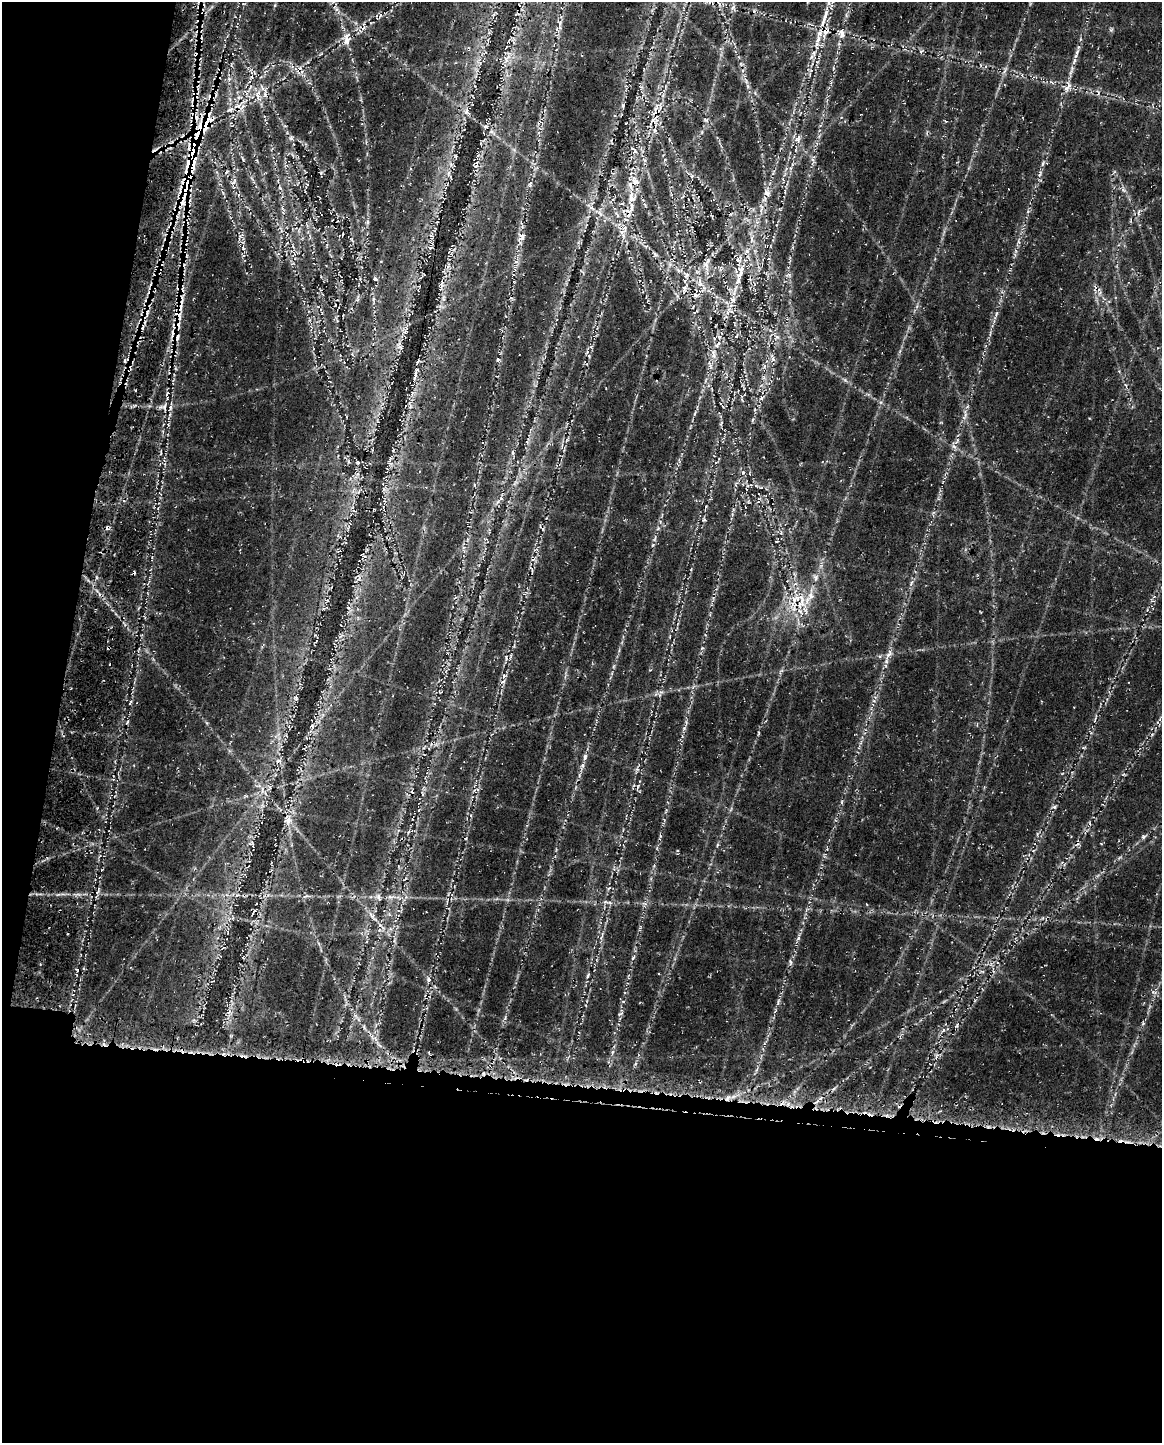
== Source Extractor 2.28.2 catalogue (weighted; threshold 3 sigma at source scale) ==
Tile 9 of 4 x 3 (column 1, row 3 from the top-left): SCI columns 157-1316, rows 408-1848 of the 4964 x 5196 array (HDU 1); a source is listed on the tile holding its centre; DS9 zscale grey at full resolution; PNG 1164 x 1445 px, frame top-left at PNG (2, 2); no overlay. Shown black and unused: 30% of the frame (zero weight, under 3 of 4 exposures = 14% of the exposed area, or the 3 px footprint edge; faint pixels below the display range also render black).
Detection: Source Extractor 2.28.2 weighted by HDU 2 'WHT'; one run over the whole footprint, this tile lists its part. Background 0.0396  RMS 0.0057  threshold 0.0256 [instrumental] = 3 sigma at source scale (4.5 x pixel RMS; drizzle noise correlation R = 1.50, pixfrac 1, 0.0396/0.0396 arcsec/px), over >= 5 px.
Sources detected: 234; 39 cosmic-ray / hot-pixel residue — not listed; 24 inside a brighter listed object's ellipse — not listed separately; the other 171 listed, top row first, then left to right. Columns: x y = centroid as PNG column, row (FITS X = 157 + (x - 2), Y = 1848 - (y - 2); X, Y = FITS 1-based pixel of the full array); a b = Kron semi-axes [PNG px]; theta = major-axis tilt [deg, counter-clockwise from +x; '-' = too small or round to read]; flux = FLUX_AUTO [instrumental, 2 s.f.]
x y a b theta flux
733 8 10 6 -79 1.7
846 15 6 4 -72 0.96
824 18 36 6 71 11
560 23 10 6 75 2.3
809 24 6 4 16 1
842 34 13 10 -85 4.8
347 39 18 9 86 6.2
921 51 7 5 75 1.1
321 54 5 3 - 0.62
811 57 7 5 90 1.7
507 59 16 8 59 4.9
1074 61 11 5 61 2.3
741 64 6 4 -18 0.86
1004 71 9 4 61 1.7
229 79 5 5 - 1.2
746 81 11 4 -58 2
1051 82 7 4 -32 1.2
250 87 6 4 71 1
640 87 8 3 -31 1
1068 87 18 8 62 4.8
1098 92 9 4 -80 1.3
246 93 10 4 -56 1.6
258 94 13 7 75 4.8
623 105 7 5 85 1
657 106 16 6 52 4.3
230 109 9 4 18 1.6
467 112 11 8 -51 2.9
706 120 7 5 -16 1
945 121 5 3 - 0.62
626 123 3 2 - 0.44
207 125 25 8 65 14
655 130 9 4 90 1.7
492 132 13 5 -32 2.6
291 138 8 7 - 1.7
798 138 14 8 70 3.6
634 150 12 6 -58 2.9
456 156 6 3 -81 0.58
243 159 10 3 -61 0.91
813 159 11 6 76 2.2
194 163 26 4 81 9.9
476 166 9 6 5 1.5
226 172 7 4 47 0.82
321 173 6 5 - 0.9
449 174 12 5 -73 2
1040 174 12 4 66 1.7
692 176 6 4 -89 0.92
635 181 15 9 -56 5.3
233 182 12 6 45 2.1
530 184 10 5 -85 1.5
280 187 9 5 -56 1.5
1123 190 7 4 -70 1.3
767 192 12 8 -58 3.2
631 197 16 9 -77 5.7
183 203 8 6 -79 3
645 205 8 3 -59 0.85
590 207 15 5 -36 3
761 208 14 5 90 3.2
1028 211 6 4 19 0.81
1138 213 8 4 88 1.4
332 220 3 2 - 0.52
367 222 8 4 71 1.2
281 230 10 3 -65 1
622 232 18 12 -69 7.5
432 235 8 2 -22 0.66
522 237 12 9 58 3.3
752 240 10 5 -79 2.6
431 248 8 5 9 1.4
655 254 7 5 -42 1.1
381 261 4 2 - 0.38
706 264 20 8 84 5.5
515 269 9 4 82 1.5
741 271 22 10 73 9
686 274 13 8 -47 4.1
789 275 8 6 0 1.5
375 279 7 4 -36 0.93
700 283 18 8 -77 6
441 285 14 5 85 2.6
685 288 10 6 53 2.1
1099 290 7 6 - 1.6
695 295 7 5 -15 1.4
443 298 13 5 -87 2.6
357 299 6 4 -72 0.95
373 299 6 4 89 0.96
733 299 13 8 81 4.9
996 314 6 4 72 0.87
178 316 13 9 -70 5.7
405 332 7 5 18 1.4
736 336 9 4 51 1.2
177 337 14 7 60 4
777 337 7 6 - 2
591 347 6 4 19 0.87
713 352 8 6 -57 2.4
589 356 6 4 -71 0.89
772 358 14 5 -69 2.5
498 360 5 5 - 1.2
710 365 13 4 -66 2.2
415 374 20 5 77 3.8
763 377 7 4 -72 1.2
706 380 6 4 71 0.91
136 390 3 2 - 0.71
168 393 5 3 - 0.69
761 398 6 5 - 1.2
170 408 10 6 76 2.2
965 415 19 5 -90 3.5
752 420 6 4 86 0.82
957 440 10 3 61 1.7
954 446 9 5 -44 1.8
513 453 6 4 -71 0.86
716 462 4 3 - 0.67
743 472 6 3 19 0.72
515 483 9 4 58 1.5
736 485 8 4 -89 1
501 498 5 4 - 0.84
704 520 6 5 - 0.98
655 539 10 4 76 1.6
536 550 8 4 10 1.1
464 551 6 4 -48 1.2
96 577 6 3 -72 0.79
359 577 13 5 -57 2.3
816 577 10 8 87 2.6
911 583 9 4 61 1.4
801 602 29 12 78 19
341 636 9 3 45 1.3
702 648 6 4 42 0.84
888 654 18 7 60 4.1
614 666 6 4 86 0.82
504 676 9 6 62 1.8
296 698 6 4 -47 0.85
874 701 6 4 -19 0.84
130 702 9 3 67 0.84
1160 719 9 4 66 1.2
1095 720 9 3 77 1.1
312 726 6 5 - 1.1
684 728 6 5 - 1.1
759 733 5 3 - 0.61
585 757 10 5 78 2.2
637 769 6 6 - 1.4
1124 774 5 3 - 0.68
475 791 8 5 -42 1.4
422 793 6 4 -71 0.84
842 802 6 4 89 0.73
1054 807 6 5 - 1.1
288 820 17 12 89 6.8
1089 823 6 4 -69 0.78
1143 837 7 6 - 1.3
251 843 8 4 15 1.2
717 845 6 3 71 0.77
98 891 11 3 58 1.1
237 895 8 4 21 1.4
391 897 16 6 -1 4
609 902 8 3 -19 1.2
381 926 19 5 -43 4.5
602 936 12 3 75 1.4
798 938 7 5 62 1.2
633 958 8 4 55 1
790 962 10 4 -85 1.2
40 964 3 3 - 0.7
588 976 7 3 71 0.97
428 979 9 7 -65 2
1154 992 10 5 -9 1.7
623 1001 6 4 -19 0.69
778 1002 12 4 75 1.8
620 1014 8 3 31 0.82
358 1019 12 4 -56 2.4
1143 1024 6 4 21 0.8
944 1030 7 5 39 1.5
374 1038 13 6 -23 2.9
429 1052 4 3 - 0.74
612 1052 8 3 71 1.3
937 1056 10 5 73 1.9
727 1098 9 5 67 2.1
Overlapping masked pixels (flux is a lower limit): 12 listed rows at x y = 230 109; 207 125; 194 163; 183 203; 178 316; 177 337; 415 374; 170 408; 801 602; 288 820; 381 926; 727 1098
Unlisted compact peaks at least as high as the median listed source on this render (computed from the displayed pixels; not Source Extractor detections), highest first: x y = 1111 30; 505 1018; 448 267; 384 489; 349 608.